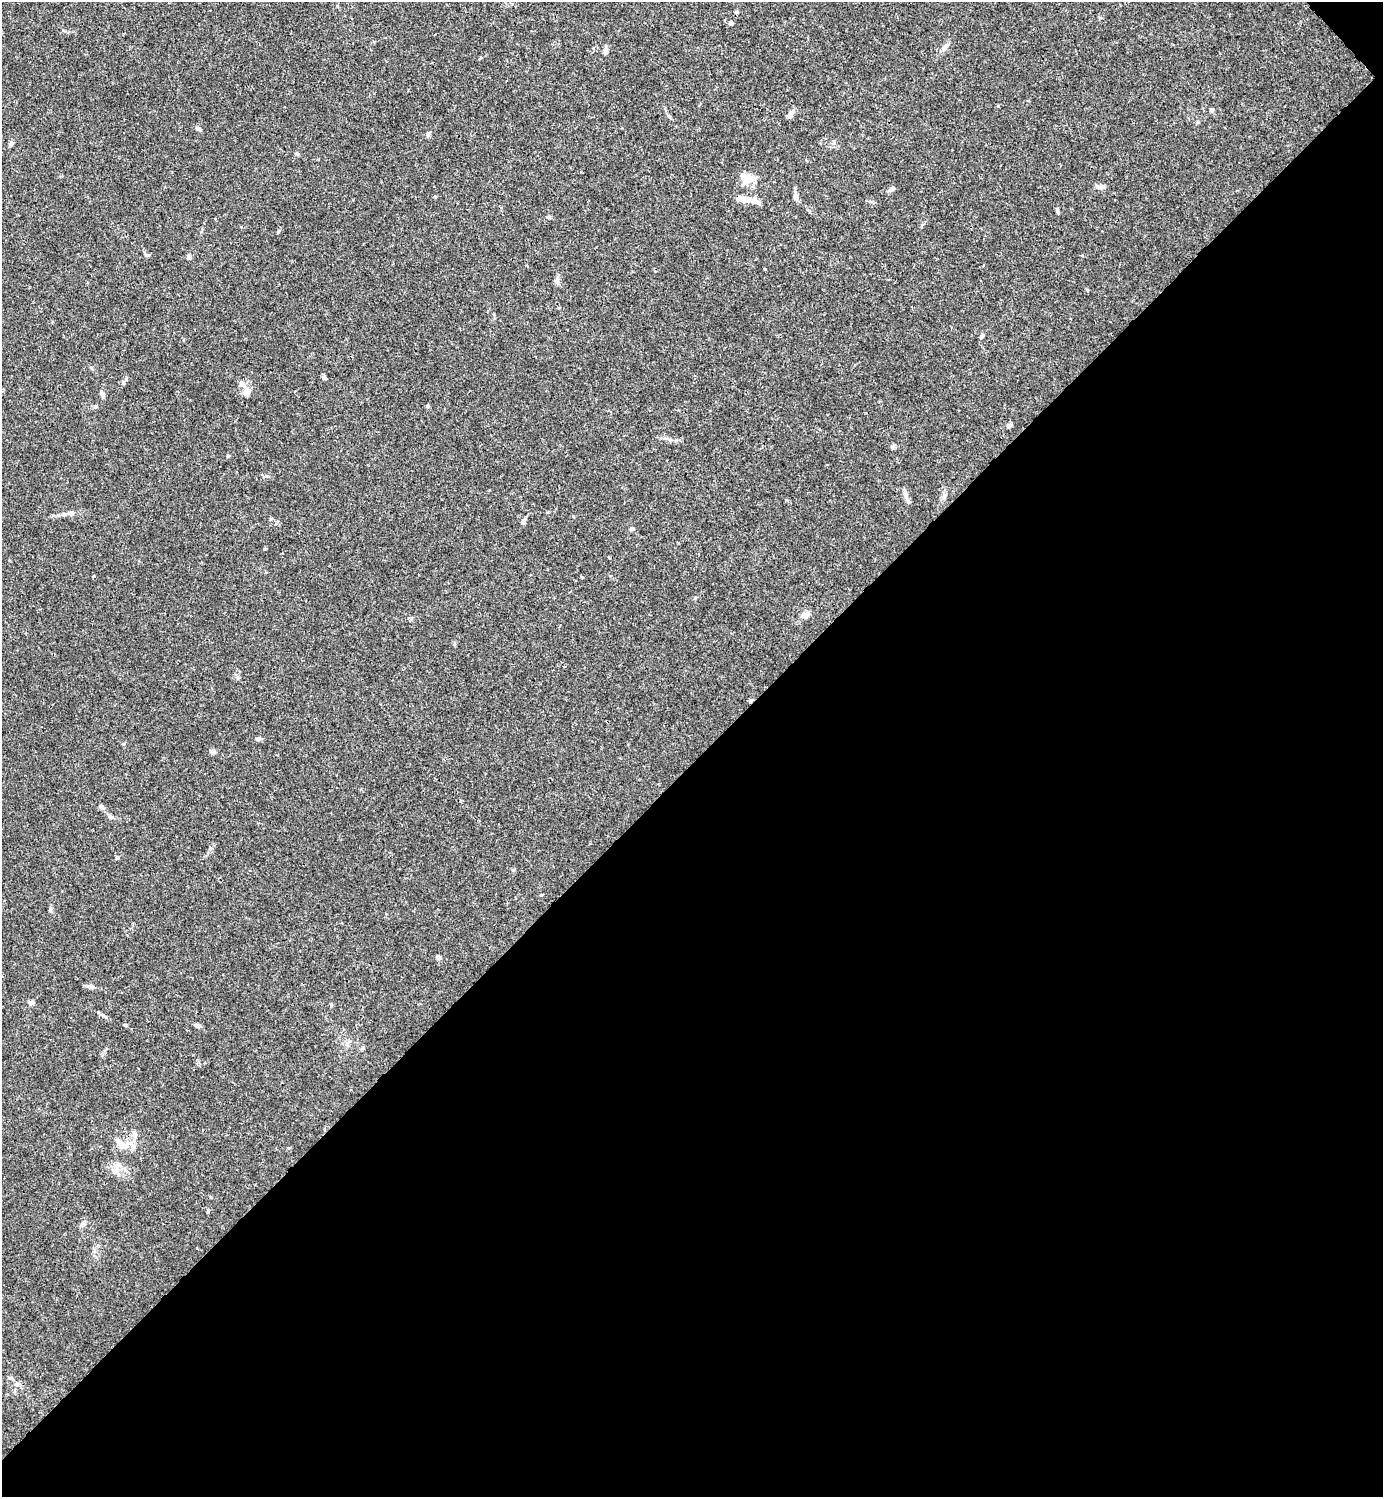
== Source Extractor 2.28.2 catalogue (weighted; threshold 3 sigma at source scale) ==
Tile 12 of 4 x 4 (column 4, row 3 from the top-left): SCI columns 4444-5824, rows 1495-2989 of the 5981 x 5982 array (HDU 1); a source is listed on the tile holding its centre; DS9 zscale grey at full resolution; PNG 1385 x 1499 px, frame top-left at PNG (2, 2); no overlay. Shown black and unused: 49% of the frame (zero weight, under 3 of 4 exposures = <1% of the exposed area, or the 3 px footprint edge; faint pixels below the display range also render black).
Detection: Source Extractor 2.28.2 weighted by HDU 2 'WHT'; one run over the whole footprint, this tile lists its part. Background 0.0149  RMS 0.0021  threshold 0.00953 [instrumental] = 3 sigma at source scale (4.5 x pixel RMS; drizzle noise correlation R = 1.50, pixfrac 1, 0.05/0.05 arcsec/px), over >= 5 px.
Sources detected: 51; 3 inside a brighter listed object's ellipse — not listed separately; the other 48 listed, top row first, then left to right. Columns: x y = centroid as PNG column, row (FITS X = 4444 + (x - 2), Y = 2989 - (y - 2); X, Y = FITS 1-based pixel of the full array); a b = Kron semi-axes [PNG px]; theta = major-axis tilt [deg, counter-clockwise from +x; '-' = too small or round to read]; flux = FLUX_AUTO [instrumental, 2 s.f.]
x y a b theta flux
731 23 5 5 - 0.46
944 48 8 6 3 0.64
606 51 7 4 -44 0.41
1211 110 6 5 - 0.32
790 114 12 6 56 0.86
199 129 8 4 -35 0.36
428 134 6 4 54 0.48
11 144 6 5 - 0.61
297 153 5 4 - 0.33
745 179 27 9 12 2.2
1101 187 11 6 1 0.79
892 188 7 5 40 0.68
796 197 8 7 - 0.65
743 199 12 7 -11 1.6
1058 211 9 3 -78 0.39
189 258 6 6 - 0.49
557 280 10 6 65 0.65
324 378 5 5 - 0.47
242 384 9 7 -3 0.91
247 392 11 8 55 1.4
101 393 8 6 -49 0.58
428 406 5 3 - 0.24
95 407 5 5 - 0.31
1009 426 7 5 46 0.53
892 447 7 4 72 0.3
905 494 13 6 -72 0.91
523 521 8 5 62 0.59
631 529 5 4 - 0.41
265 549 5 3 - 0.19
94 576 4 3 - 0.22
805 615 10 7 32 1.3
258 739 8 5 5 0.43
212 752 6 6 - 0.56
101 806 6 6 - 0.39
110 817 8 5 -38 0.52
117 857 5 4 - 0.35
542 895 3 3 - 0.32
50 910 8 4 -83 0.36
439 957 6 5 - 0.7
90 986 10 5 -22 0.6
32 1003 8 4 46 0.41
198 1026 8 5 -18 0.48
134 1134 11 6 -73 0.82
123 1146 11 9 -11 1.6
116 1169 16 9 81 1.8
208 1211 5 4 - 0.3
83 1224 8 6 71 0.66
10 1378 6 5 - 0.37
Unlisted compact peaks at least as high as the median listed source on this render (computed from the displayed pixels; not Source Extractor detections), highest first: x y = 266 476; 695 598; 278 232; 125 1025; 1198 122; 123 744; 765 269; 147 255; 228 456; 998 106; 513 870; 103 1015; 549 217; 64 514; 981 336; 331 1005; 676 440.